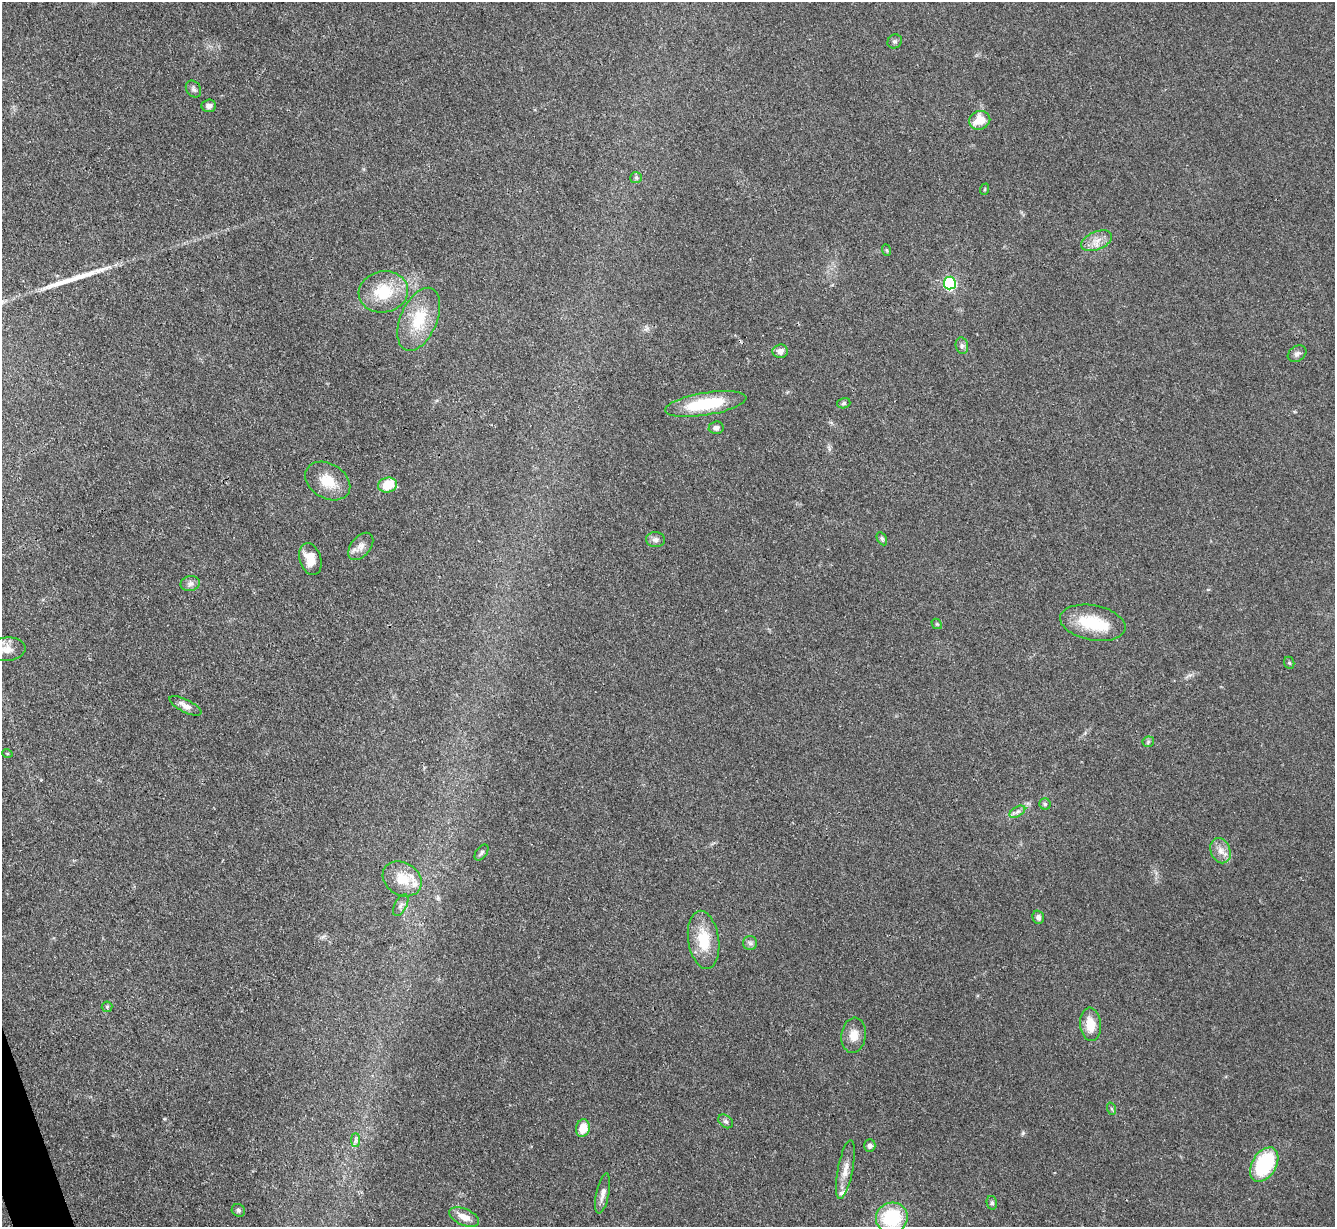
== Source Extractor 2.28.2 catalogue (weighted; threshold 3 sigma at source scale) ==
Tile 7 of 4 x 4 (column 3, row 2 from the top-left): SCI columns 2668-4000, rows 2597-3821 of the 5333 x 5319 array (HDU 1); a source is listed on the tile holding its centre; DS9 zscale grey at full resolution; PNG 1337 x 1229 px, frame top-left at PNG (2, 2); each listed source drawn as its Kron ellipse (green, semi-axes under 4 px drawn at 4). Shown black and unused: <1% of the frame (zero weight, under 3 of 4 exposures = <1% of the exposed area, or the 3 px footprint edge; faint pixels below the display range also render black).
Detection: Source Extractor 2.28.2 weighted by HDU 2 'WHT'; one run over the whole footprint, this tile lists its part. Background 0.085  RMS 0.0061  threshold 0.0275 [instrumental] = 3 sigma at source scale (4.5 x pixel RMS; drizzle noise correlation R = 1.50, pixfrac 1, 0.05/0.05 arcsec/px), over >= 5 px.
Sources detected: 59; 1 long thin detection or spike segment (spike, bleed or trail) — neither listed nor drawn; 3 inside a brighter listed object's ellipse — not listed separately; the other 55 listed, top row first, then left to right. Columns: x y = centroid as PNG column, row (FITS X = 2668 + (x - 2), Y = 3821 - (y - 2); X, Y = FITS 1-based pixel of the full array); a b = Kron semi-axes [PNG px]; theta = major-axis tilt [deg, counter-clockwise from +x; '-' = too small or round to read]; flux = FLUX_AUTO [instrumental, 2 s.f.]
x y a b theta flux
895 41 7 6 - 1.4
193 89 9 7 -55 1.8
209 106 7 6 - 2.8
980 120 11 9 20 12
636 178 6 5 - 1.1
985 189 6 3 71 0.61
1096 241 16 9 23 6.1
886 250 6 4 -70 0.7
950 283 6 6 - 76
383 292 25 20 10 23
419 319 33 18 67 23
962 346 8 6 -77 1.8
780 351 7 7 - 3.5
1297 354 10 7 32 2.3
844 403 7 5 18 1.2
706 404 41 11 9 32
716 428 7 6 - 2.7
328 481 24 17 -31 14
388 485 9 7 14 15
882 539 7 4 -61 1.2
655 540 9 7 -4 2.5
361 546 16 9 50 4.7
310 559 16 10 -72 8.9
190 584 9 7 11 2.5
1093 623 33 17 -11 26
937 624 6 4 -42 0.85
6 649 19 12 5 6.8
1289 663 6 5 - 0.96
185 706 17 6 -27 4.1
1148 742 6 5 - 1
7 753 5 3 - 0.52
1045 804 5 5 - 1.1
1017 812 8 5 31 1.9
1221 851 13 9 -68 5.2
482 852 9 5 54 1.6
402 879 20 16 -31 14
401 905 12 6 62 2.3
1038 917 7 5 -73 2.2
704 940 29 15 -81 19
750 943 7 7 - 1.8
107 1007 5 5 - 0.94
1090 1024 17 10 -84 11
854 1035 18 12 82 7.3
1112 1109 6 4 -70 0.94
726 1121 8 6 -38 1.5
583 1128 9 7 76 9.6
355 1140 7 4 -90 1.5
870 1145 6 5 - 2
1264 1164 19 12 58 48
845 1169 30 7 79 6.8
603 1193 20 6 78 4
992 1203 7 5 -76 1.2
238 1210 7 6 - 1.3
464 1217 16 8 -23 5.9
892 1218 16 15 - 38
Isophote crosses this tile's border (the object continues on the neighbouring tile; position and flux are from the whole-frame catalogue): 2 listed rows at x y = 6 649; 892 1218
Unlisted compact peaks at least as high as the median listed source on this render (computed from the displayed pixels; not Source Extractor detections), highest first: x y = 1023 1133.